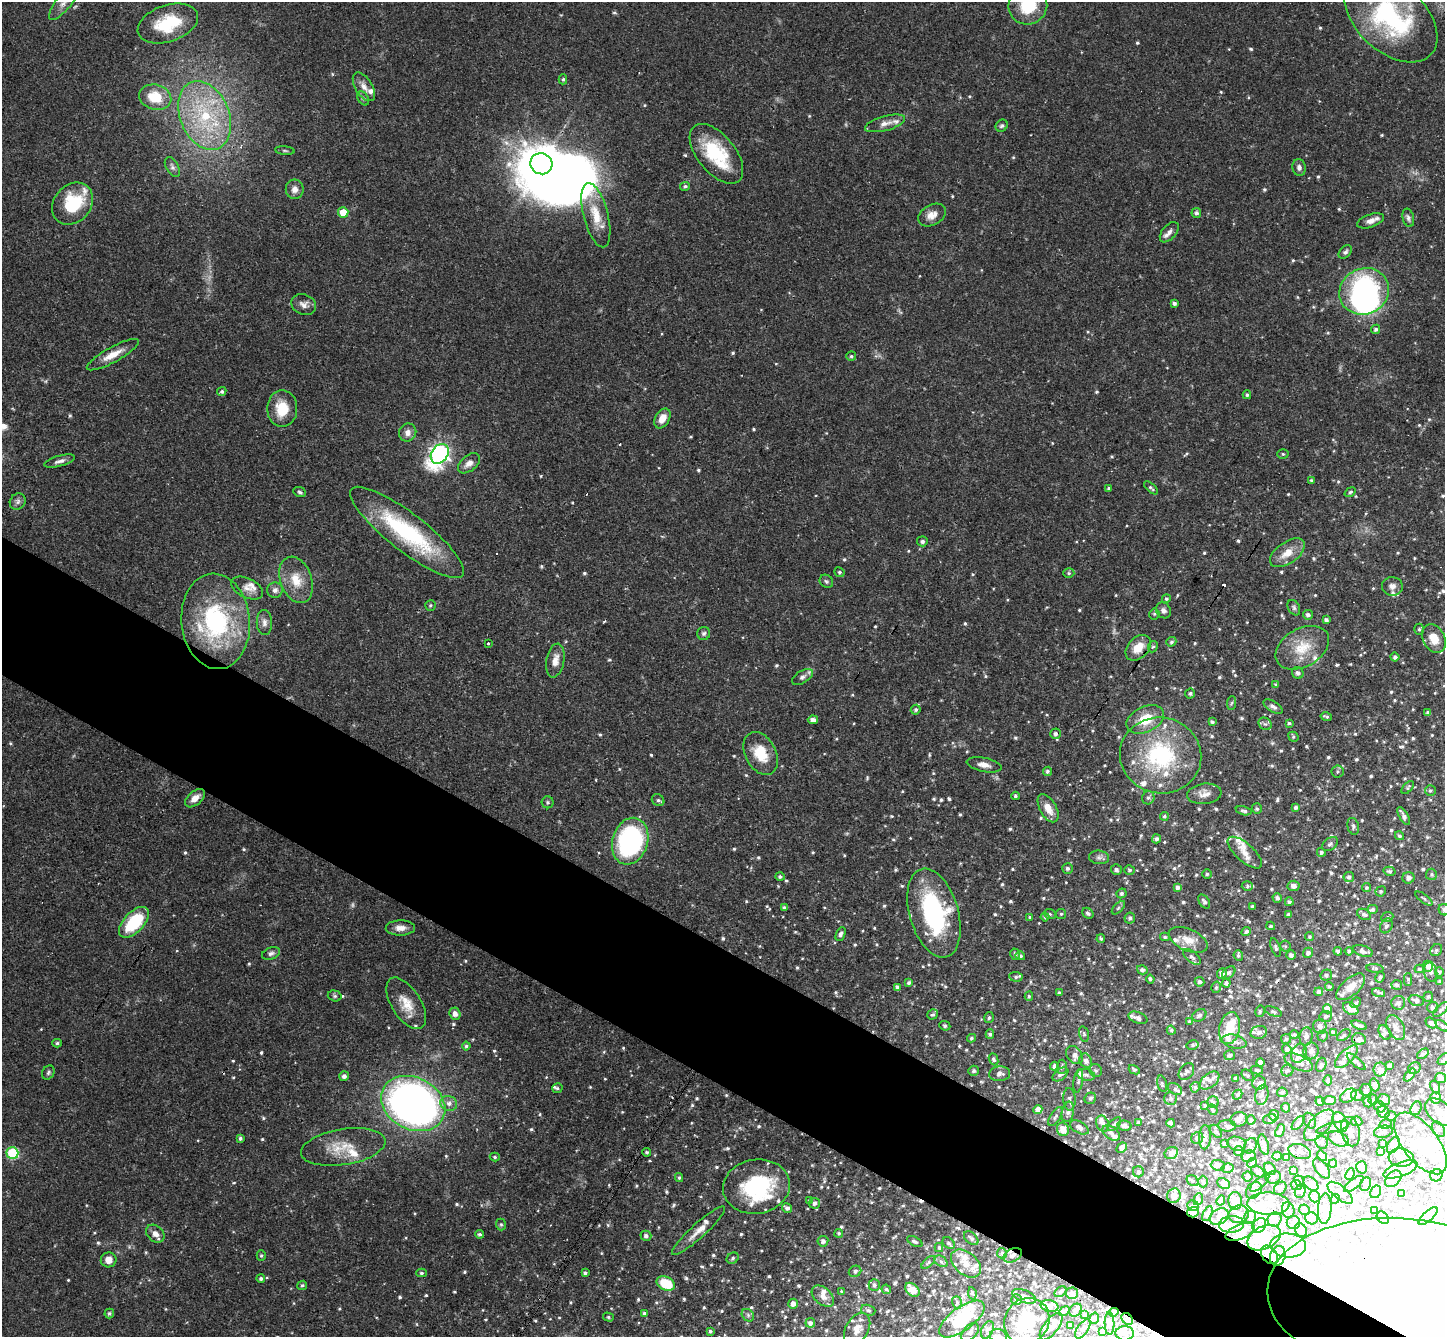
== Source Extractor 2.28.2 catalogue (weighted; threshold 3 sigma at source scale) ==
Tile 6 of 4 x 4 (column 2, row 2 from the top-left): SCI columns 1482-2924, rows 3006-4340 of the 5846 x 5873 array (HDU 1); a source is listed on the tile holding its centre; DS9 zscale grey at full resolution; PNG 1447 x 1339 px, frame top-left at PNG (2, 2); each listed source drawn as its Kron ellipse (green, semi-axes under 4 px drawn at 4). Shown black and unused: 9% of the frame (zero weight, under 3 of 4 exposures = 6% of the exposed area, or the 3 px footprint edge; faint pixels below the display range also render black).
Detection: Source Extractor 2.28.2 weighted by HDU 2 'WHT'; one run over the whole footprint, this tile lists its part. Background 0.0589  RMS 0.0036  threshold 0.0164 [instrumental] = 3 sigma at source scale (4.5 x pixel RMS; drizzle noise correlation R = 1.50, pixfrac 1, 0.05/0.05 arcsec/px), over >= 5 px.
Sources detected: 1148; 1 too faint to see at this stretch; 117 inside a brighter object's white glare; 11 cosmic-ray / hot-pixel residue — neither listed nor drawn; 120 inside a brighter listed object's ellipse — not listed separately; of the other 899, all 500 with FLUX_AUTO >= 0.577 (the completeness limit of this list) listed and drawn (399 fainter detections not listed), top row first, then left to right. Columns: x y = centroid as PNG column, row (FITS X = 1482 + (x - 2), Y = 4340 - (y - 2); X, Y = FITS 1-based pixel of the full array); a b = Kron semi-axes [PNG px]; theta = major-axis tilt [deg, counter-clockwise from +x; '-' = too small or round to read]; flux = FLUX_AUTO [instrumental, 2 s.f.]
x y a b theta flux
64 2 23 7 51 3.3
1028 6 19 18 - 14
1391 18 54 34 -43 54
168 23 31 18 19 19
563 79 5 4 - 0.69
364 87 16 8 -58 2.8
155 97 16 12 -16 11
363 98 8 5 -54 0.69
205 115 36 24 -67 31
885 123 21 7 15 2.8
1002 126 6 5 - 0.79
285 151 10 4 -5 0.59
716 154 35 19 -51 22
541 164 11 10 - 610
172 167 11 6 -61 1.2
1299 168 8 6 -78 1.5
685 186 5 4 - 0.76
295 189 10 9 - 2.3
73 204 23 18 48 18
343 212 5 5 - 7.6
1196 213 5 4 - 1.1
596 215 33 12 -75 9
932 215 15 10 30 3.2
1408 218 9 5 -76 1
1370 221 14 6 19 2.6
1169 232 12 7 50 1.9
1345 252 8 5 44 0.94
1364 291 25 23 25 69
1174 303 4 3 - 0.98
304 304 13 10 -20 2.2
1376 329 4 4 - 1
113 355 29 7 29 5.2
851 356 5 4 - 0.66
222 391 5 4 - 0.64
1247 395 4 4 - 0.68
282 409 18 15 89 9.6
662 418 11 7 59 3.9
408 433 9 8 - 2.2
440 454 10 8 57 150
1283 454 5 5 - 0.6
60 461 16 5 15 1.7
469 463 12 7 40 2.5
1311 481 3 3 - 0.69
1109 488 4 3 - 0.8
1151 488 8 4 -44 0.71
300 492 6 4 -23 0.69
1350 492 6 4 36 0.65
18 501 9 7 52 1.3
407 532 70 19 -38 44
922 541 5 5 - 1.1
1287 553 20 10 35 5.4
839 572 5 4 - 0.61
1069 573 5 4 - 0.6
296 580 24 15 -70 7.9
826 581 7 6 - 0.78
1392 586 10 9 - 2
247 588 17 9 -25 2.8
275 590 8 7 - 1.5
1166 599 4 4 - 0.67
430 605 5 5 - 0.59
1294 608 8 5 -60 0.9
1164 610 8 7 - 1.4
1154 614 5 5 - 0.58
1308 615 5 4 - 1
1326 620 4 3 - 0.94
216 621 48 34 -85 46
264 622 12 7 -88 1.8
1419 629 5 5 - 0.64
704 633 6 6 - 0.88
1434 638 15 11 -62 6.2
1171 642 5 4 - 0.78
488 643 3 3 - 0.78
1153 647 6 4 64 0.61
1138 648 15 10 45 6.3
1302 648 29 19 30 11
1395 657 4 4 - 0.95
555 660 17 9 79 3.7
1298 673 6 5 - 1.2
802 677 11 6 32 1.4
1276 685 4 4 - 0.67
1190 693 5 5 - 0.77
1232 703 6 4 86 0.6
1273 706 11 5 -33 1.3
916 710 5 4 - 0.8
1428 712 4 3 - 0.74
1326 717 6 3 -12 0.58
1145 719 20 12 26 10
813 720 5 4 - 2
1212 722 4 4 - 0.84
1289 723 4 3 - 0.58
1265 724 7 6 - 0.83
1055 734 5 5 - 1.2
1293 737 5 4 - 0.59
761 753 23 15 -62 9.8
1161 755 41 38 -13 41
984 765 17 7 -11 2.6
1047 771 5 4 - 0.89
1337 771 6 6 - 0.71
1408 788 8 4 49 0.65
1430 791 5 5 - 0.72
1204 794 17 10 7 2.9
1015 796 4 3 - 0.78
195 798 11 7 41 3.1
1148 798 6 6 - 0.97
658 800 7 5 -40 0.9
548 802 6 6 - 0.61
1296 807 4 3 - 0.86
1048 808 15 8 -61 4.4
1257 809 5 5 - 0.75
1244 811 8 4 -14 1
1164 816 4 4 - 0.64
1404 816 10 4 -60 1.6
1353 826 8 5 -75 0.92
1399 836 5 4 - 0.68
1156 839 5 4 - 1.1
630 841 24 17 74 62
1330 844 9 6 38 0.96
1321 852 4 4 - 1
1245 853 21 9 -42 4.2
1099 857 10 6 -6 1.2
1067 868 5 5 - 0.77
1116 869 5 5 - 0.92
1129 870 5 4 - 0.68
1389 871 6 4 -14 0.79
1207 874 5 5 - 0.7
1431 874 5 5 - 0.66
780 877 4 4 - 0.85
1349 877 5 5 - 1.1
1408 878 6 5 - 1.5
1247 886 5 5 - 0.61
1293 886 6 5 - 2
1177 887 4 4 - 1.3
1366 888 5 4 - 0.66
1381 891 5 5 - 0.66
1121 893 5 4 - 0.81
1277 898 5 4 - 1.1
1424 898 10 4 -36 0.64
1204 901 8 5 -55 1.2
1289 902 4 4 - 0.69
1252 906 3 3 - 0.7
784 908 4 3 - 0.87
1118 908 8 4 46 0.71
1373 909 5 4 - 0.9
1444 910 6 5 - 0.94
934 913 46 24 -74 47
1088 913 6 5 - 0.93
1050 914 6 4 -23 0.58
1061 914 5 5 - 0.63
1288 914 4 3 - 0.72
1364 914 7 5 -26 1.1
1030 917 4 4 - 0.58
1045 917 4 4 - 0.58
1387 917 6 5 - 0.61
1130 918 5 5 - 0.94
134 922 19 10 47 21
1271 926 4 3 - 0.58
1386 926 8 6 59 1
400 928 15 7 1 2.8
1246 932 5 4 - 1
841 934 7 4 65 1.2
1165 937 5 4 - 0.72
1310 937 4 4 - 0.61
1101 939 4 3 - 0.59
1188 940 20 10 -24 4.7
1285 946 5 5 - 0.65
1276 948 9 4 -70 0.78
1436 950 6 5 - 0.72
1338 951 4 4 - 1.1
1349 951 4 4 - 0.76
1363 951 10 5 -19 1.4
271 953 9 6 20 1.1
1308 953 5 5 - 1.2
1015 954 6 4 -74 0.68
1238 955 5 4 - 0.75
1291 955 4 4 - 0.99
1020 956 5 4 - 0.95
1192 957 10 5 -40 1.2
1428 966 5 5 - 1.4
1375 968 8 4 -5 0.6
1419 969 5 4 - 0.6
1142 970 5 4 - 1.1
1431 972 10 6 -80 1.1
1439 972 4 4 - 0.83
1222 973 5 5 - 1.4
1229 973 7 5 39 0.88
1326 975 6 5 - 0.82
1016 977 6 4 -6 0.78
1380 977 5 3 - 0.92
1150 979 4 4 - 0.72
1408 979 6 3 -89 0.64
1199 982 5 4 - 0.94
1440 982 4 3 - 0.69
909 983 4 3 - 0.77
1226 983 4 4 - 1.2
1397 985 5 5 - 0.9
897 987 4 4 - 0.91
1216 987 6 4 73 0.66
1329 987 4 4 - 0.59
1351 987 17 8 42 4.3
1319 992 4 4 - 1.2
1059 993 4 4 - 0.65
1378 993 7 4 -17 0.76
335 996 7 5 -15 0.68
1029 996 4 4 - 0.62
1428 997 5 4 - 0.66
1416 1000 8 5 -15 1.3
406 1003 29 14 -58 7.3
1356 1003 6 4 43 0.61
1398 1003 7 7 - 1.1
1432 1007 5 5 - 1.1
1327 1009 4 4 - 4.3
1351 1009 8 5 -34 3
1441 1009 9 4 44 0.87
1260 1011 6 4 77 0.64
1273 1011 9 4 -21 0.77
455 1014 6 5 - 1.7
933 1014 5 4 - 0.6
1199 1015 7 5 33 1.1
1325 1016 6 5 - 0.82
989 1018 5 5 - 0.73
1138 1018 10 5 -20 1.6
1189 1021 4 4 - 0.59
1431 1023 6 4 -40 1.1
1359 1025 8 3 -22 1.1
945 1026 5 4 - 0.75
1320 1026 7 6 - 1.9
1442 1026 7 4 -37 0.74
1396 1027 13 8 -62 2.8
1229 1028 16 10 78 8.4
1171 1030 5 4 - 0.65
1259 1032 8 6 13 1.4
1333 1032 4 3 - 1.1
1385 1033 8 5 -61 0.96
990 1034 5 4 - 0.68
1084 1034 8 4 -75 0.67
1294 1035 4 3 - 0.63
1344 1035 7 4 38 0.7
1306 1036 9 6 83 1.3
1323 1036 5 5 - 0.72
971 1038 4 4 - 0.72
1286 1039 5 5 - 0.61
1359 1039 7 5 -11 1.9
1234 1042 13 6 -14 2.2
57 1043 5 3 - 0.64
1192 1045 6 4 12 0.69
466 1046 4 4 - 0.62
1287 1049 5 4 - 1
1311 1051 8 7 - 1.6
1299 1053 10 7 62 1.9
1423 1054 7 3 34 0.7
1075 1055 10 7 -50 2
1229 1055 5 5 - 0.82
1346 1057 15 6 45 2.2
994 1059 6 4 -68 0.81
1444 1059 7 5 38 0.83
1086 1061 7 6 - 1.5
1260 1062 4 4 - 2
1299 1062 15 7 -25 2.7
1356 1062 11 4 -41 0.98
1321 1065 7 5 72 0.9
1389 1065 3 3 - 0.98
1054 1066 4 4 - 1.1
1062 1067 7 5 87 0.84
1414 1068 7 5 34 0.99
1096 1070 7 6 - 0.85
1134 1070 6 4 -27 0.66
1257 1070 6 4 -8 0.69
1287 1070 6 6 - 0.89
1380 1070 7 6 - 1.9
974 1071 5 5 - 0.77
1186 1071 9 6 53 1.2
48 1073 7 5 60 0.8
1000 1074 10 7 5 1.6
1060 1074 9 5 36 1.3
1086 1075 9 5 -11 1.4
1248 1075 7 5 -40 0.67
1410 1075 7 4 50 1.3
344 1076 5 4 - 1.5
1236 1078 4 3 - 0.62
1440 1078 5 5 - 2.1
1210 1080 11 7 39 1.9
1328 1080 5 3 - 0.82
1078 1081 12 4 81 0.99
1259 1083 7 6 - 1.2
1162 1084 8 4 -76 0.67
1375 1085 6 4 -72 1
1195 1087 5 4 - 0.74
1435 1087 7 4 -65 1.4
557 1088 5 5 - 0.61
1175 1089 8 5 -32 0.76
1366 1090 6 5 - 0.97
1282 1092 5 4 - 0.89
1237 1095 5 4 - 0.67
1262 1095 10 6 77 1.4
1357 1095 6 5 - 1.3
1348 1096 9 6 30 2.5
1090 1098 6 5 - 0.93
1171 1098 6 6 - 0.99
1435 1098 6 5 - 0.94
1069 1099 11 6 -87 1.3
1373 1100 5 4 - 0.7
1384 1100 6 5 - 1.2
1320 1101 4 4 - 1.4
1329 1101 7 4 1 1.5
1213 1102 5 5 - 0.77
1368 1102 5 3 - 0.62
413 1103 33 26 -27 240
449 1103 8 7 - 1.8
1205 1106 4 3 - 0.68
1380 1106 6 5 - 0.92
1286 1108 5 3 - 0.76
1416 1108 7 5 62 0.83
1213 1109 5 4 - 0.61
1038 1110 4 4 - 2.5
1068 1112 10 6 79 1.5
1384 1112 6 6 - 1.9
1439 1112 16 11 -43 3.7
1274 1115 5 5 - 1.2
1391 1116 5 4 - 0.64
1055 1117 11 5 57 0.92
1239 1119 8 7 - 1.4
1270 1119 7 5 15 0.67
1251 1120 4 4 - 0.64
1310 1121 8 6 -62 1
1357 1121 5 4 - 1
1139 1122 4 4 - 0.96
1340 1122 10 7 -63 2.8
1171 1123 4 4 - 0.8
1298 1123 8 4 51 0.89
1103 1124 8 6 -67 1.5
1114 1124 8 5 45 0.84
1386 1124 6 4 14 0.61
1319 1125 19 9 48 4.1
1124 1126 7 5 -13 1.6
1227 1126 9 5 -2 1.1
1079 1127 10 5 -30 1.6
1333 1128 17 4 14 1.4
1063 1129 7 6 - 3.6
1438 1129 8 5 -59 0.91
1216 1131 7 5 -52 0.79
1280 1131 7 3 67 0.91
1350 1132 15 9 -76 2.7
1383 1132 10 6 11 1.2
1111 1133 10 6 -34 1.4
1205 1137 12 6 87 1.5
240 1138 4 3 - 0.82
1197 1138 6 5 - 1.2
1338 1139 11 7 -26 2.2
1322 1142 7 6 - 0.97
1224 1143 4 3 - 0.9
1420 1143 36 18 -52 14
1237 1144 9 7 -14 1.6
1264 1144 10 5 -74 0.95
1383 1144 4 3 - 0.84
1393 1145 9 5 61 2
1250 1146 8 6 61 0.87
343 1147 43 18 9 11
1122 1148 6 4 43 1.7
1239 1151 5 4 - 1
1381 1151 4 3 - 1.2
647 1152 4 4 - 0.59
1300 1152 11 7 -19 1.6
12 1153 6 6 - 29
1171 1153 7 6 - 1.6
1249 1156 7 5 22 1.7
1277 1156 5 4 - 0.78
1322 1156 6 4 -55 1.8
495 1157 5 4 - 0.6
1287 1158 4 4 - 0.68
1401 1158 12 9 -5 2.3
1252 1163 5 4 - 0.58
1333 1164 4 4 - 1.2
1218 1165 7 5 -3 1.1
1362 1167 6 5 - 2.5
1228 1168 6 4 -5 0.65
1322 1168 11 6 -55 2.3
1270 1169 7 5 -54 1.2
1400 1169 18 7 21 2.1
1294 1170 3 3 - 0.78
1138 1172 5 5 - 0.88
1258 1172 7 5 -36 0.76
1350 1174 6 4 68 0.6
1436 1175 6 6 - 1
1247 1176 5 5 - 0.59
1273 1177 8 6 20 1.2
679 1178 4 3 - 0.6
1393 1179 10 6 47 2
1193 1181 6 5 - 0.59
1299 1181 5 4 - 0.69
1203 1182 6 4 -89 0.7
1260 1183 12 5 40 0.97
1223 1184 6 5 - 1.6
1311 1184 8 5 -45 2
1354 1184 12 4 38 1
1366 1184 7 5 62 1
1296 1185 6 4 -25 0.63
756 1187 34 27 9 33
1280 1188 7 5 49 0.87
1254 1190 9 7 48 1.5
1300 1191 6 5 - 0.85
1376 1192 7 5 61 0.73
1340 1193 15 6 -39 1.8
1402 1194 4 3 - 0.67
1174 1196 7 6 - 2.2
1315 1196 6 5 - 0.62
1198 1199 6 4 70 0.59
1335 1199 5 3 - 0.62
810 1201 4 4 - 0.66
1221 1201 5 4 - 1
1235 1201 9 6 -87 2.8
814 1203 5 5 - 1.2
1269 1204 21 11 -2 5.2
1193 1205 6 5 - 0.7
787 1208 5 4 - 1.2
1325 1209 15 7 87 1.8
1288 1210 8 6 -76 1.1
1304 1210 6 5 - 0.85
1375 1210 3 3 - 0.7
1193 1212 6 5 - 1.6
1207 1214 8 3 63 0.64
1239 1214 10 8 20 2.1
1428 1216 12 5 42 1
1219 1217 10 7 35 2.1
1250 1217 6 6 - 0.9
1311 1218 6 6 - 1
1383 1218 7 5 -49 0.88
1275 1219 7 6 - 1.1
1293 1223 6 6 - 1.2
501 1224 6 5 - 0.62
1231 1224 12 8 3 2.6
1259 1225 8 6 55 1.5
1301 1230 7 5 -64 1.7
699 1231 35 7 42 4.7
1240 1232 15 7 21 3.1
839 1233 4 4 - 0.59
155 1234 10 8 -43 2.7
480 1234 4 4 - 0.71
646 1236 5 5 - 1.2
971 1238 8 5 -41 0.81
1264 1238 18 11 27 4.3
823 1241 5 5 - 1.6
915 1241 8 4 -28 0.82
949 1243 7 5 -42 0.87
1288 1245 18 12 -4 3.5
939 1248 4 3 - 0.61
1002 1253 5 5 - 0.82
1013 1255 10 6 29 1.8
1269 1255 10 7 -52 1.6
261 1256 5 4 - 0.58
1278 1256 10 7 70 2.2
733 1258 6 5 - 0.83
109 1260 8 7 - 3.2
941 1261 7 5 -33 0.97
928 1262 8 4 41 0.64
966 1263 17 11 -41 5.1
855 1271 6 5 - 0.94
421 1273 5 4 - 0.64
585 1273 4 3 - 0.75
261 1278 4 4 - 0.85
666 1284 9 6 -27 11
302 1285 5 4 - 0.64
874 1285 6 5 - 1
886 1289 5 4 - 0.59
912 1290 8 5 -42 4.3
842 1291 4 4 - 0.61
1060 1292 6 4 40 0.65
972 1293 6 4 -81 0.6
1072 1293 6 5 - 1.1
823 1296 13 8 -41 2.6
1024 1296 12 6 -22 1.9
1399 1296 132 78 -3 150
1016 1300 5 5 - 0.59
957 1302 6 5 - 0.7
793 1304 5 4 - 1.9
1049 1306 9 6 -12 1.5
868 1310 7 5 -19 0.85
1075 1310 7 5 46 0.87
1064 1311 6 3 37 0.97
1114 1312 5 4 - 1.2
109 1313 5 5 - 0.73
644 1313 4 3 - 0.69
748 1315 7 5 -47 0.86
1085 1315 3 3 - 0.65
608 1317 5 4 - 0.61
1094 1318 5 4 - 0.98
962 1319 27 11 36 16
1127 1319 7 5 -48 0.92
1027 1321 24 22 51 14
810 1323 5 5 - 1.4
1110 1323 11 5 -89 0.92
1070 1325 4 3 - 0.98
1051 1327 16 7 53 3.6
857 1329 17 11 60 4
1083 1329 11 5 56 1.5
987 1330 9 5 65 0.98
710 1331 3 3 - 0.69
970 1332 11 6 47 0.97
1103 1332 4 3 - 0.89
1125 1333 9 7 -1 1.7
998 1336 8 7 - 1.3
Overlapping masked pixels (flux is a lower limit): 7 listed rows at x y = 1138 648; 1193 1212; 1013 1255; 1269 1255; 1399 1296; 1114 1312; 1127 1319
Isophote crosses this tile's border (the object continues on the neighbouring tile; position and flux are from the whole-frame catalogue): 9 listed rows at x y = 64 2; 1028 6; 1391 18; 1444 910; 1444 1059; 1439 1112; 1399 1296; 1125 1333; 998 1336
Unlisted compact peaks at least as high as the median listed source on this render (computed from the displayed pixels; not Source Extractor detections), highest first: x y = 1014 1020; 572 503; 1052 443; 1144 823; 1328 333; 852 695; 94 1233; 1350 664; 778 886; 923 966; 559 1317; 1047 715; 776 364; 1105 765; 415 1213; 836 739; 812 1165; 546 1077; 1360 655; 1007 600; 406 1238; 1066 882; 1356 496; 1247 622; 46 381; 761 1251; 1219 629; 745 1222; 854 723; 599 853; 826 433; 1088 959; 1313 307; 177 951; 1347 844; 1352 786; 1433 726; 821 1251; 1248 97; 1293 748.